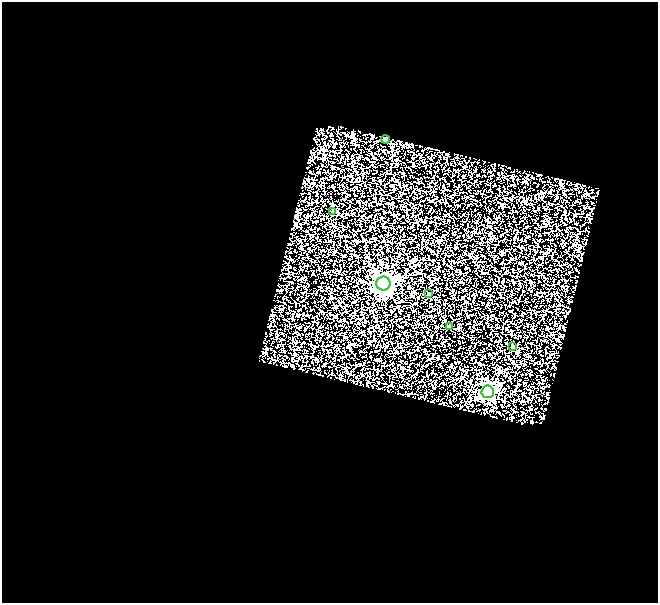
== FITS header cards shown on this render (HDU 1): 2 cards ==
NAXIS1  =                  656
NAXIS2  =                  601

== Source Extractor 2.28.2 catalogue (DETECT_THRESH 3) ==
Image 656 x 601 px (HDU 1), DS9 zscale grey, 1 PNG px = 1 image px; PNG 660 x 605 px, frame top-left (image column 1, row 601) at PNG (2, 2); each listed source drawn as its Kron ellipse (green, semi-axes under 4 px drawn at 4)
Background 0.943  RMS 1.3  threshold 3.79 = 3 sigma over >= 5 px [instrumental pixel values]
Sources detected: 7; all 7 listed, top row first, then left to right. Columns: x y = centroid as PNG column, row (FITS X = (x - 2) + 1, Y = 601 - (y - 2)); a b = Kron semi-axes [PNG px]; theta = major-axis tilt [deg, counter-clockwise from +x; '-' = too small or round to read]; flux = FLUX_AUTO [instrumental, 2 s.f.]
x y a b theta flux
385 139 4 4 - 300
333 211 4 3 - 150
383 284 7 7 - 39000
428 294 3 3 - 190
449 326 4 3 - 400
513 347 3 3 - 120
488 392 6 6 - 18000